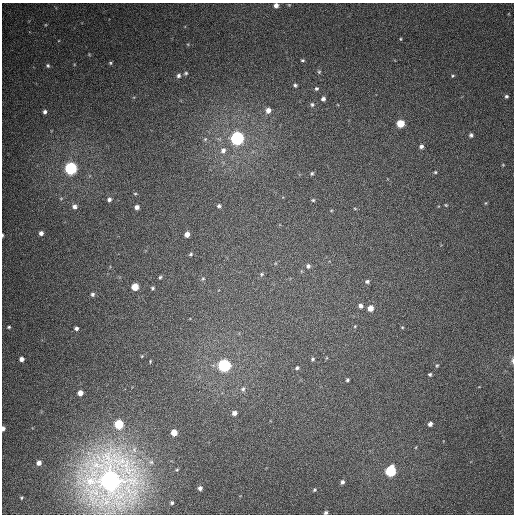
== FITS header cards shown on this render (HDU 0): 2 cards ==
NAXIS1  =                  512
NAXIS2  =                  512

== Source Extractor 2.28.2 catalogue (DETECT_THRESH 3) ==
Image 512 x 512 px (HDU 0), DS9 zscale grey, 1 PNG px = 1 image px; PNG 516 x 516 px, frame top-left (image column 1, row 512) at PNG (2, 3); no overlay
Background 379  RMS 9.4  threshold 28.3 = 3 sigma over >= 5 px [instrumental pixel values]
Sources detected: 80; all 80 listed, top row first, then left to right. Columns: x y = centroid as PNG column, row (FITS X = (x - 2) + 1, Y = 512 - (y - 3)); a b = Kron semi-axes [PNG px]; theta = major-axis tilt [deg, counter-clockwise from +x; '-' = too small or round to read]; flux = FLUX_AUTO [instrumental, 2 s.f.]
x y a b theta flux
276 5 5 4 - 3200
400 39 4 3 - 570
302 60 4 3 - 780
110 63 5 4 - 820
48 66 6 5 - 1100
319 72 5 5 - 780
186 73 5 4 - 850
178 76 5 5 - 1400
453 76 5 4 - 750
295 85 4 3 - 1100
316 89 5 5 - 1100
506 96 5 5 - 1400
323 99 4 4 - 1800
312 105 5 4 - 1100
268 110 5 5 - 3500
45 112 5 4 - 1600
400 123 5 5 - 16000
471 135 6 5 - 1500
237 138 6 6 - 190000
205 139 6 5 - 930
421 146 5 5 - 2100
223 150 7 6 - 2700
503 165 5 4 - 520
71 168 6 6 - 130000
435 172 5 4 - 810
312 173 4 3 - 910
135 194 5 3 - 620
109 199 5 5 - 1800
313 200 4 4 - 770
486 203 5 3 - 610
446 205 4 4 - 590
219 206 5 5 - 1200
74 207 6 6 - 2600
137 207 4 4 - 2500
355 209 5 3 - 560
41 233 5 4 - 2500
187 234 5 4 - 4000
2 235 4 2 - 760
191 254 4 3 - 830
308 266 6 5 - 1700
261 274 6 5 - 1000
160 277 4 3 - 780
203 279 6 4 67 850
367 281 6 5 - 1300
135 287 5 5 - 12000
152 288 3 3 - 870
93 294 5 5 - 1300
360 306 5 5 - 2100
370 308 5 5 - 5900
355 326 5 3 - 580
9 327 5 3 - 850
402 327 4 3 - 660
76 328 4 3 - 1600
142 356 4 3 - 530
21 359 4 4 - 2800
312 359 5 5 - 1100
150 361 5 2 - 510
512 361 9 4 -86 1500
224 365 6 6 - 120000
437 366 5 4 - 760
297 368 6 4 30 1200
430 374 4 3 - 990
347 380 4 3 - 970
243 389 7 6 - 1700
80 393 4 4 - 4400
234 413 5 4 - 2400
119 424 5 5 - 31000
430 424 4 4 - 2300
3 428 5 3 - 2500
174 433 5 5 - 7400
39 463 4 4 - 2900
177 470 5 3 - 630
390 471 6 6 - 61000
110 480 18 18 - 790000
342 482 4 4 - 1500
200 488 4 4 - 2100
314 490 5 3 - 730
21 498 3 3 - 630
172 503 3 3 - 1000
326 513 4 3 - 1200
At the frame edge (FLAGS 8, measured only in part): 5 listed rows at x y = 276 5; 2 235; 512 361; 3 428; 326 513